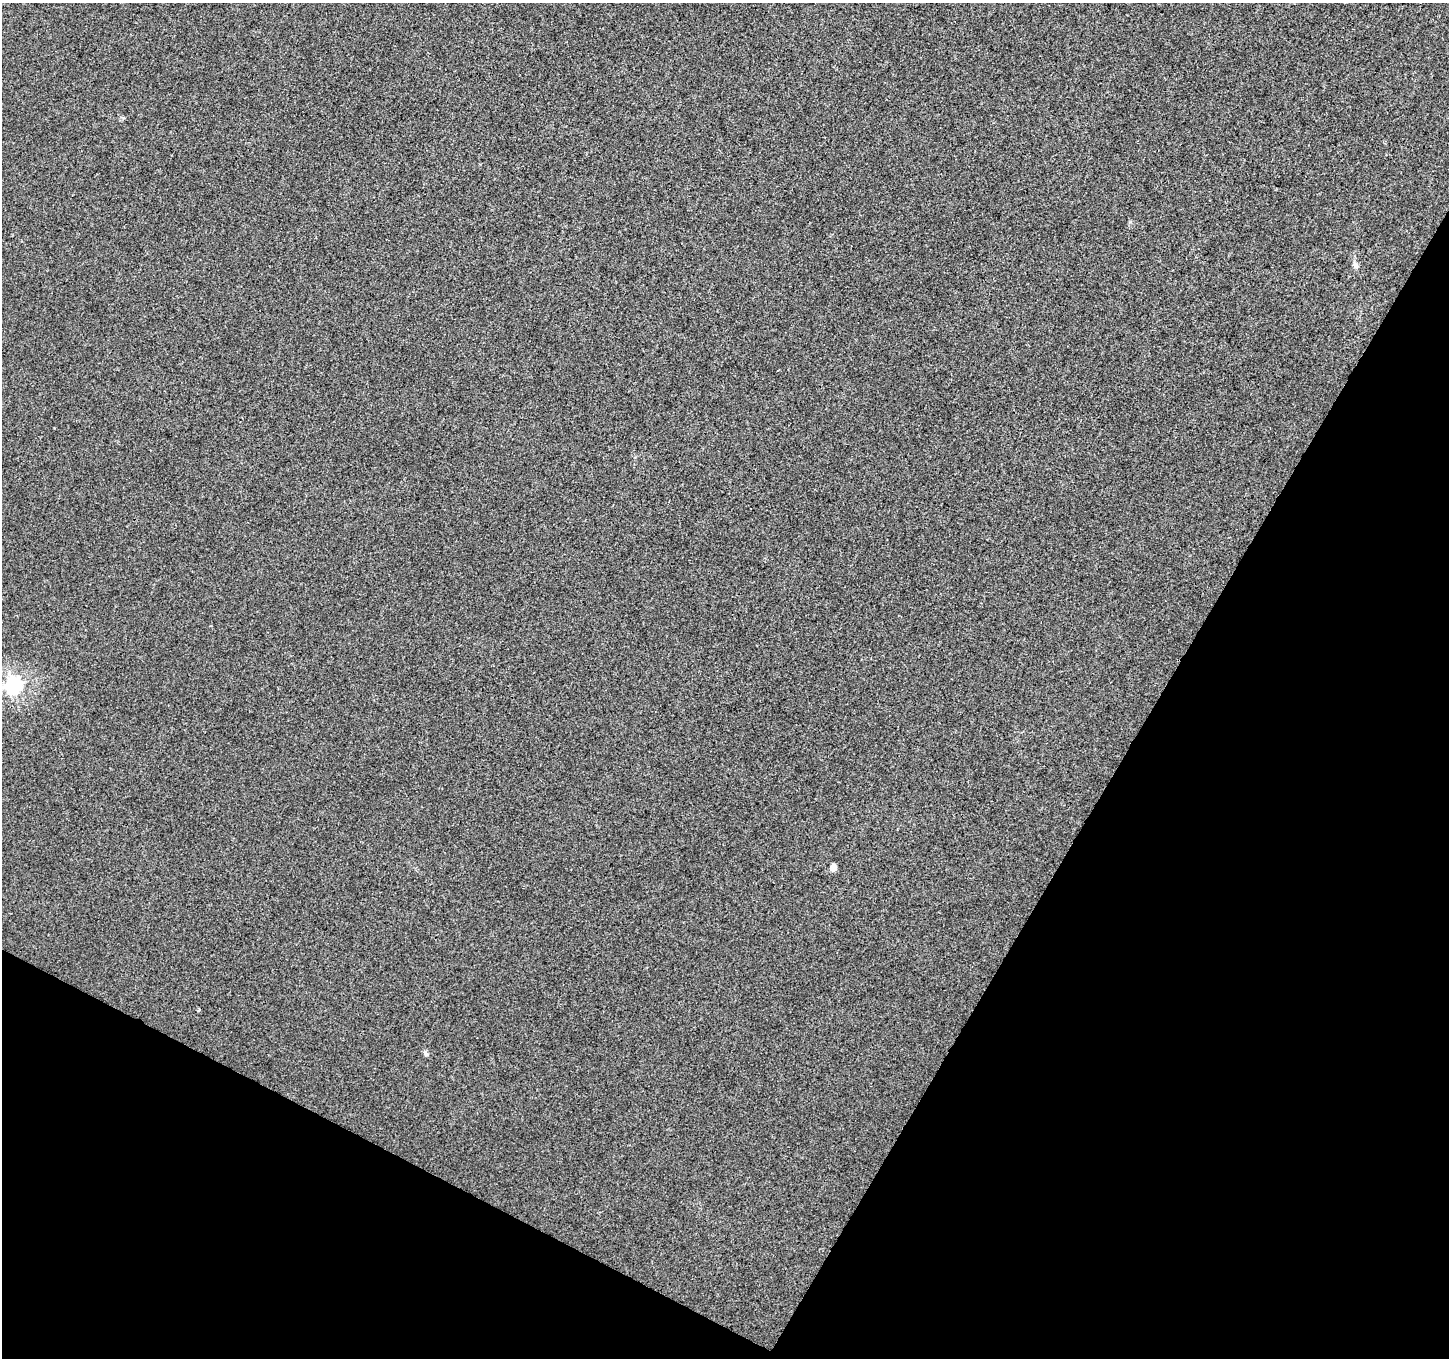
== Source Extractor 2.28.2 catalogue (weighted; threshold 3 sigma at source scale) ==
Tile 15 of 4 x 4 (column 3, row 4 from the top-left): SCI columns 2895-4341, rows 198-1553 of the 5795 x 5885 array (HDU 1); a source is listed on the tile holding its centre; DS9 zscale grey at full resolution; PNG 1451 x 1360 px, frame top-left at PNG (2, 3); no overlay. Shown black and unused: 28% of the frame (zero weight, under 3 of 4 exposures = <1% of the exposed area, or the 3 px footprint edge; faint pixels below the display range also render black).
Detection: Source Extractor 2.28.2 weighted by HDU 2 'WHT'; one run over the whole footprint, this tile lists its part. Background -1.08e-04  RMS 0.0034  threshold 0.0151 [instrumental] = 3 sigma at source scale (4.5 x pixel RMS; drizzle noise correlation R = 1.50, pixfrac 1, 0.0396/0.0396 arcsec/px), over >= 5 px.
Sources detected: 5; all 5 listed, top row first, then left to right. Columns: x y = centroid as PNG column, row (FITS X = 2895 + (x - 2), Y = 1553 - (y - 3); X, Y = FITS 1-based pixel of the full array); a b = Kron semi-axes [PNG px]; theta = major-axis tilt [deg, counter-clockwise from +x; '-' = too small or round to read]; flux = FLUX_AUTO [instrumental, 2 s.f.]
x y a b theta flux
1356 265 11 5 -50 0.97
13 685 7 6 - 90
833 868 5 4 - 4.4
198 1010 3 3 - 1.1
426 1053 8 5 -59 0.73